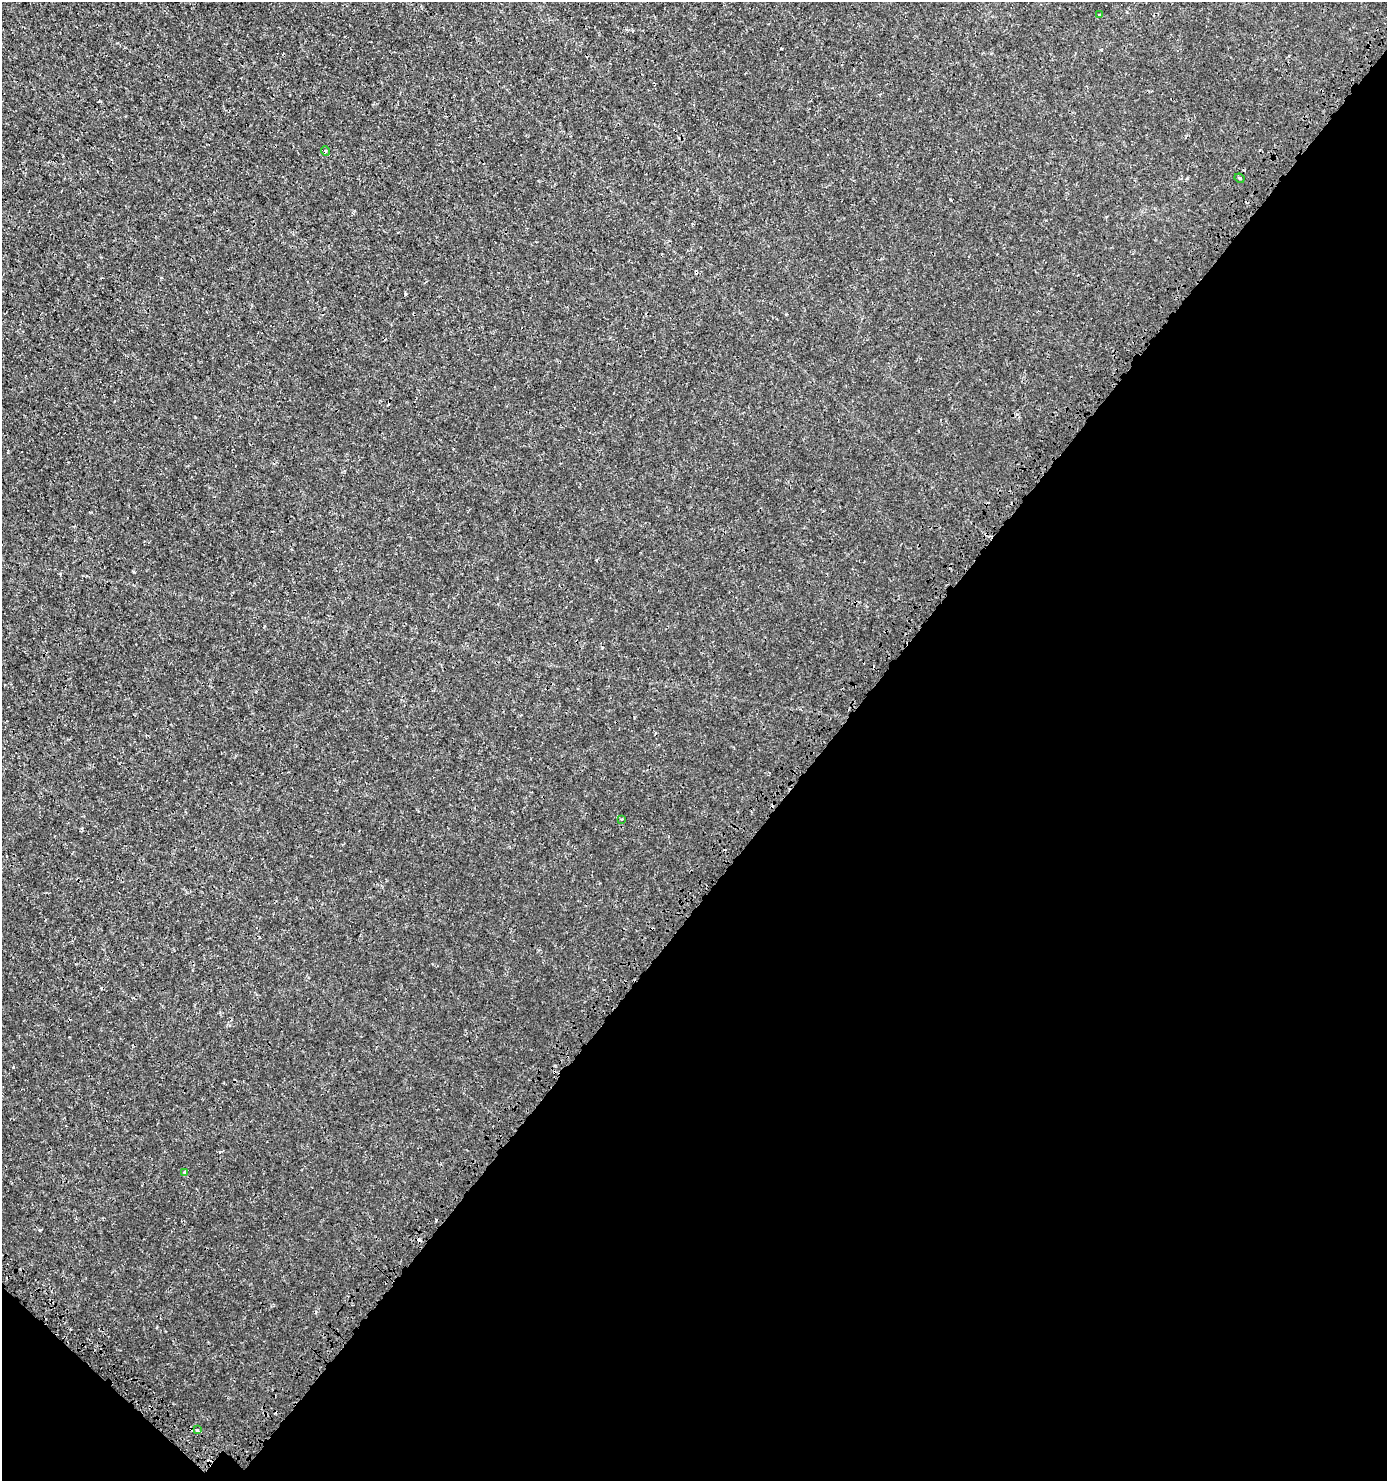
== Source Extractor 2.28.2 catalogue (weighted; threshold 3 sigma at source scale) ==
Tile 15 of 4 x 4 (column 3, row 4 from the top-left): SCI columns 3108-4492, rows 105-1583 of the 6149 x 6132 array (HDU 1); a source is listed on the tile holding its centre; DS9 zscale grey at full resolution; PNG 1389 x 1483 px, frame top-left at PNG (2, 2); each listed source drawn as its Kron ellipse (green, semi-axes under 4 px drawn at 4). Shown black and unused: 42% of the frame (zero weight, under 3 of 4 exposures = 7% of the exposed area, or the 3 px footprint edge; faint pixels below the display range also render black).
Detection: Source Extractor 2.28.2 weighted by HDU 2 'WHT'; one run over the whole footprint, this tile lists its part. Background 0.00101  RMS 0.0012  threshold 0.00546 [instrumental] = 3 sigma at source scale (4.5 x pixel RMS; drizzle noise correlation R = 1.50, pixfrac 1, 0.0396/0.0396 arcsec/px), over >= 5 px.
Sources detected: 10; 4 cosmic-ray / hot-pixel residue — neither listed nor drawn; the other 6 listed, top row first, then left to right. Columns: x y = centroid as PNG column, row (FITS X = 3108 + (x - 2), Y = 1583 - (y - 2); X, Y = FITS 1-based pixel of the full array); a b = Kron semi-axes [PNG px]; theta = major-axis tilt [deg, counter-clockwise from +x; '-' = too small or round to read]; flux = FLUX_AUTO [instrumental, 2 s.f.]
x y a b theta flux
1100 15 4 3 - 0.16
325 151 5 3 - 0.11
1239 178 5 3 - 0.14
622 819 3 3 - 0.12
185 1172 3 3 - 0.61
197 1430 3 3 - 0.22